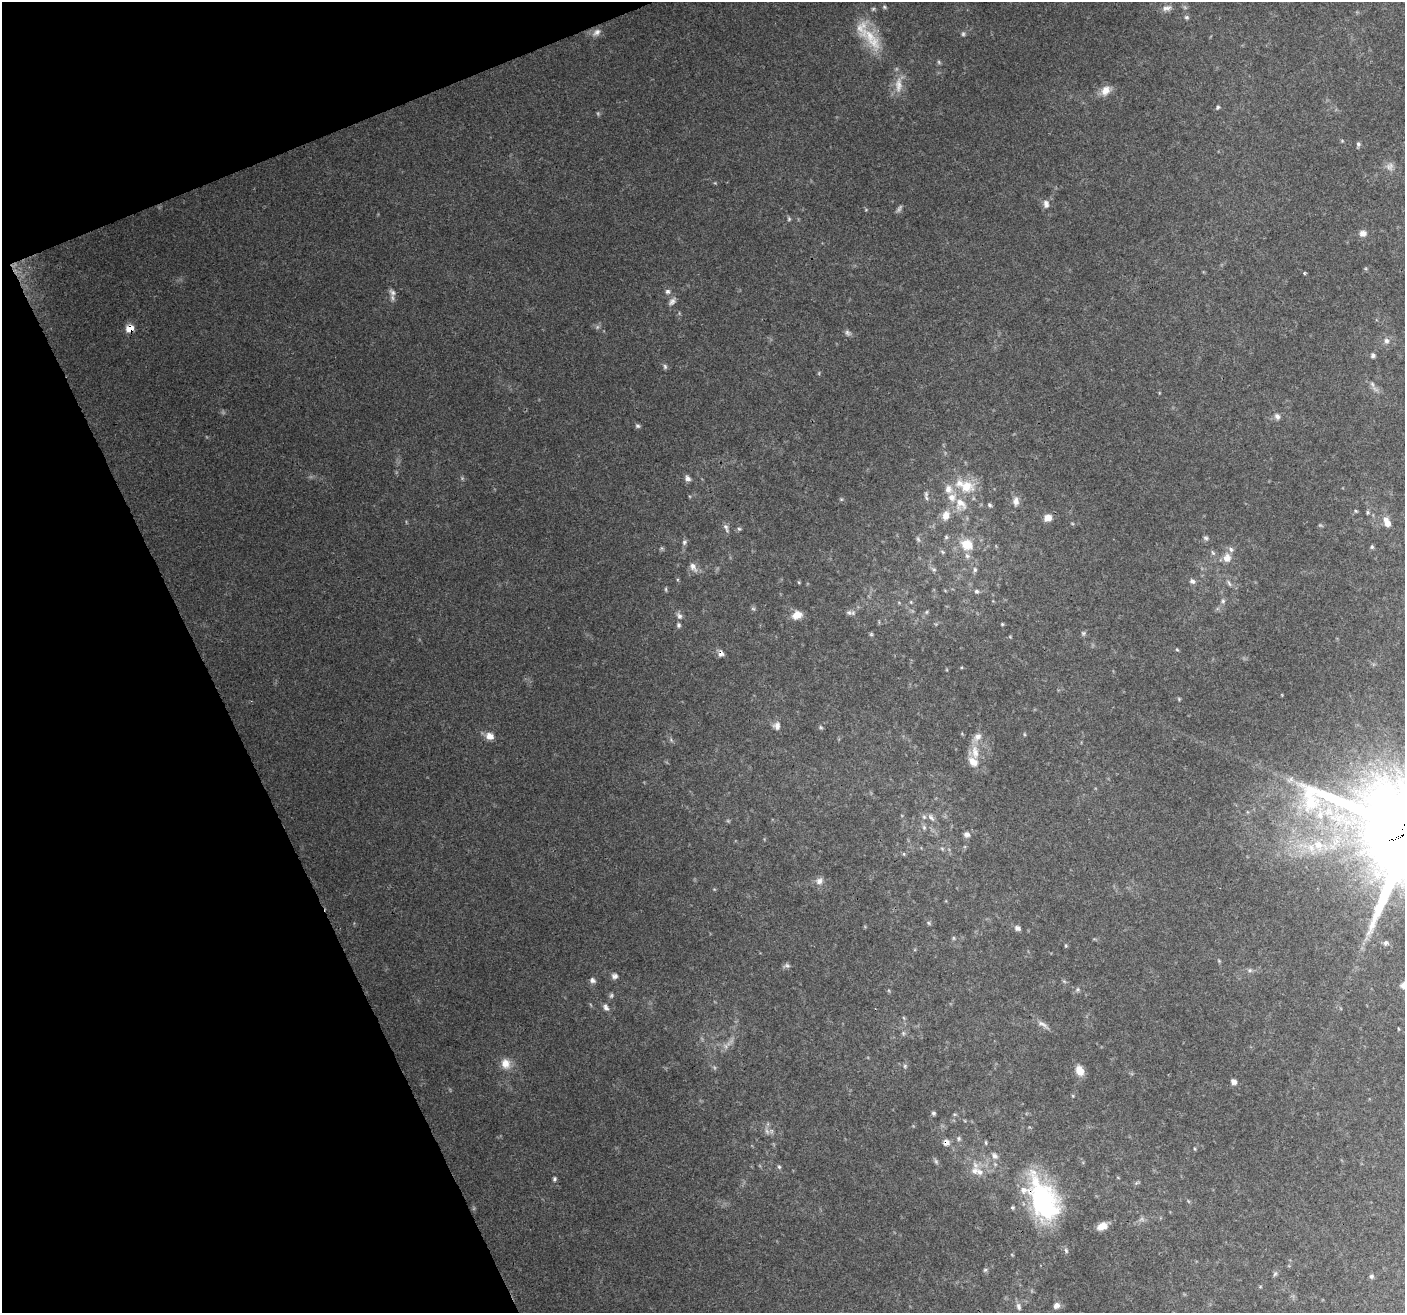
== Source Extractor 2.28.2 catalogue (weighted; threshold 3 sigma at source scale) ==
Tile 5 of 4 x 4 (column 1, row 2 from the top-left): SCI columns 4-1406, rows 2767-4077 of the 5618 x 5474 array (HDU 1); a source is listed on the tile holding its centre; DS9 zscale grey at full resolution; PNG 1407 x 1315 px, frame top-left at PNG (2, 2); no overlay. Shown black and unused: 20% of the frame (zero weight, under 3 of 4 exposures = <1% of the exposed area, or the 3 px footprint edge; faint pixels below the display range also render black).
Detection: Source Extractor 2.28.2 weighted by HDU 2 'WHT'; one run over the whole footprint, this tile lists its part. Background 0.115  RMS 0.006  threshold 0.0269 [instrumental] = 3 sigma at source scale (4.5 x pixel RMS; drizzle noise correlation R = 1.50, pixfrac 1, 0.0396/0.0396 arcsec/px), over >= 5 px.
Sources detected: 146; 13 too faint to see at this stretch — not listed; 12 inside a brighter listed object's ellipse — not listed separately; the other 121 listed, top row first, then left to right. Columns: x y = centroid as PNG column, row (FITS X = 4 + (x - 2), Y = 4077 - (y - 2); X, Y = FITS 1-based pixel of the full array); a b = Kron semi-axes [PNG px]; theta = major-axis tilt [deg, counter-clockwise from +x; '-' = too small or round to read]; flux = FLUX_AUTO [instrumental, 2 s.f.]
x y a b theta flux
884 7 6 5 - 0.9
1167 8 13 7 12 3.2
1187 17 7 5 -20 1.1
597 32 13 8 38 3.1
870 36 23 16 -59 16
1105 91 14 11 55 5.5
1218 107 6 4 50 0.97
1358 144 7 6 - 1.3
1390 166 12 10 54 3.7
1046 204 12 8 -80 3
1363 233 9 8 - 3.2
1304 273 3 3 - 0.81
668 291 7 7 - 1.8
392 292 12 7 -56 2.7
672 302 13 7 48 2.6
130 328 8 8 - 6.7
847 333 9 6 -57 1.8
1386 341 8 7 - 2.4
1373 355 6 6 - 1.5
665 367 7 5 -74 1.2
1372 384 8 5 -60 1.8
1277 416 9 7 -57 2.3
638 426 7 5 -2 1.2
688 478 8 6 -34 2.2
966 486 22 18 0 17
926 494 9 5 -90 1.6
1016 501 12 8 87 4
989 505 6 4 -50 1.2
1356 511 5 4 - 0.7
1368 512 6 4 -90 0.83
946 516 12 9 73 5.8
1048 518 9 7 24 5.1
1387 522 13 8 -66 4.9
726 528 12 6 -67 2.1
739 529 6 5 - 1
946 537 6 5 - 0.97
1206 538 7 4 -30 1.2
918 539 8 5 -63 1.3
684 542 7 6 - 1.4
966 544 14 12 -23 12
1372 547 5 5 - 0.92
943 552 7 5 -37 1
1213 553 7 4 -45 1.1
1227 558 11 9 68 5.1
693 567 14 8 -58 3.5
934 569 6 4 0 1.1
975 570 7 5 89 1.4
1192 581 8 6 -23 1.7
1229 583 10 4 -63 1.5
666 589 7 3 -82 0.69
976 591 6 6 - 1.4
1223 601 6 6 - 1.2
911 602 6 3 -72 0.63
753 609 6 4 -19 0.9
927 612 6 4 88 0.85
849 613 8 7 - 1.8
797 615 12 9 28 6.1
679 616 10 6 -52 2.1
1002 624 4 4 - 0.64
678 625 6 5 - 1.3
1083 633 7 6 - 1.1
871 634 6 4 -46 0.84
1010 637 5 3 - 0.56
1177 649 5 4 - 0.69
721 653 8 7 - 2.6
1179 699 6 4 -49 0.68
777 726 10 9 - 3.2
821 728 6 4 -19 0.82
1024 734 5 3 - 0.6
490 736 9 7 -23 5.2
671 740 7 4 -71 0.97
975 752 21 10 -85 9.2
1290 780 12 7 32 3.1
1299 807 7 5 -45 2.6
1320 814 25 12 88 18
931 818 13 6 -53 2.6
924 827 7 5 -70 1.4
967 834 8 7 - 2.6
1392 839 6 4 37 160
1319 845 25 15 -27 21
942 848 6 4 -20 0.96
904 854 6 3 -72 0.65
819 881 11 9 52 3.3
929 923 6 4 -87 0.86
1017 928 7 6 - 2.1
953 938 6 4 -90 0.79
1386 943 6 5 - 1.4
1066 946 5 4 - 0.61
1219 961 4 4 - 0.63
787 965 9 5 -10 1.5
1250 970 6 6 - 1.3
615 976 8 7 - 2.2
592 980 8 7 - 1.9
1064 981 6 4 -19 0.8
1404 985 9 8 - 3.4
606 1007 9 6 -47 2.2
904 1018 6 4 -71 0.73
1043 1024 19 6 -29 3.2
903 1033 6 5 - 1.1
726 1046 7 6 - 1.9
506 1064 14 12 -69 7
905 1066 6 5 - 1
1080 1071 11 8 -62 7
1234 1082 7 6 - 2.7
933 1113 5 5 - 1.1
959 1138 7 6 - 1.3
946 1143 8 8 - 3.3
986 1143 6 4 -84 0.78
1195 1149 5 3 - 0.56
994 1156 11 7 -46 2.7
779 1167 6 5 - 0.99
975 1171 12 11 - 5.6
554 1179 5 4 - 1
1043 1199 55 30 -64 89
1102 1226 11 8 22 6.6
1066 1250 8 5 -64 1.3
985 1270 6 5 - 1.1
1275 1274 8 5 62 1.3
1371 1276 6 5 - 1.3
1057 1305 8 6 35 3.3
1019 1306 11 7 -74 2.4
Overlapping masked pixels (flux is a lower limit): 5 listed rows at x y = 130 328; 721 653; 1392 839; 946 1143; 1043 1199
Isophote crosses this tile's border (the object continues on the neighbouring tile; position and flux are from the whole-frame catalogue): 1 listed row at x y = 1404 985